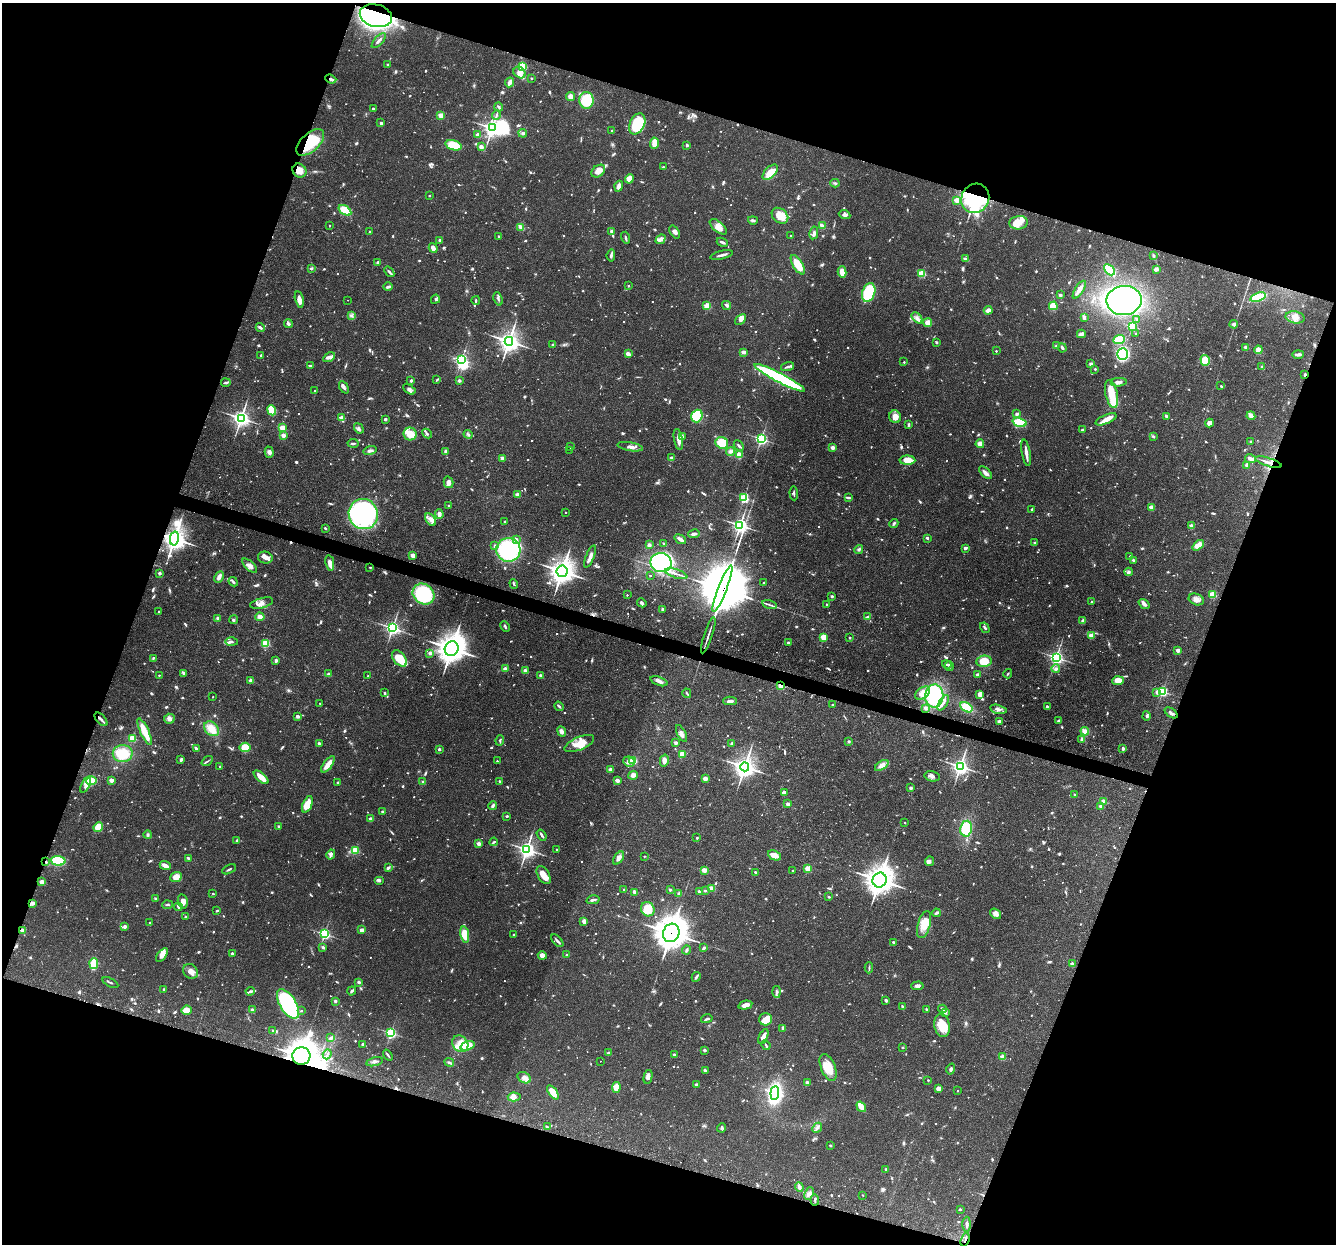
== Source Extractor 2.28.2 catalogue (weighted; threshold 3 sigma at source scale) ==
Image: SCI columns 1-5334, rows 258-5222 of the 5355 x 5411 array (HDU 1 of 3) = the unmasked area's bounding box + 8 px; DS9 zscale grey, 4 x 4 block average (1 PNG px = mean of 4 x 4 image px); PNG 1338 x 1246 px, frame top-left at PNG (2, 3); each listed source drawn as its Kron ellipse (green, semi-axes under 4 px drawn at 4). Shown black and unused: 39% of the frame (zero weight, under 3 of 4 exposures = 3% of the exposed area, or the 3 px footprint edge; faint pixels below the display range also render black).
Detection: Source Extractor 2.28.2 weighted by HDU 2 'WHT'. Background 0.0577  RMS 0.0033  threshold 0.015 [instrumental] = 3 sigma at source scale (4.5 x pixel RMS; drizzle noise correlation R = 1.50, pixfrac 1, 0.05/0.05 arcsec/px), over >= 5 px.
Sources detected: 1528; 37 too faint to see at this stretch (4 x 4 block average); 14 inside a brighter object's white glare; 16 cosmic-ray / hot-pixel residue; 2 long thin detections or spike segments (spike, bleed or trail) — neither listed nor drawn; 21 coinciding with a brighter row at this scale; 71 inside a brighter listed object's ellipse — not listed separately; of the other 1367, all 500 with FLUX_AUTO >= 2.7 (the completeness limit of this list) listed and drawn (867 fainter detections not listed), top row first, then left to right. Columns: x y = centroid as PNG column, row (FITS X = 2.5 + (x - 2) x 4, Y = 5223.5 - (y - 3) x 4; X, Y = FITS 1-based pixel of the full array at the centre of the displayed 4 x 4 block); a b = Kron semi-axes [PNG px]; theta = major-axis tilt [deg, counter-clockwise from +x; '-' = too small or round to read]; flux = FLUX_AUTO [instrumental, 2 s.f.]
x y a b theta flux
376 16 16 11 -14 610
379 41 9 2 48 6.1
387 64 2 2 - 7.4
523 67 4 3 - 50
519 72 6 5 - 14
531 78 2 2 - 3.6
331 79 6 3 -21 7
510 82 5 3 - 11
570 97 4 4 - 13
586 100 8 7 - 87
499 107 4 2 - 3.7
373 109 2 2 - 7.1
441 115 2 2 - 74
496 115 5 2 - 3.3
381 123 2 2 - 15
637 124 11 7 66 92
492 128 3 3 - 800
612 131 2 2 - 2.9
523 133 4 3 - 4.6
478 135 2 2 - 35
310 142 17 9 43 92
655 143 5 3 - 32
453 145 8 5 -17 54
687 145 2 2 - 4.2
481 147 3 2 - 13
663 167 2 2 - 2.7
299 170 7 6 - 17
598 171 8 5 37 17
770 172 9 5 45 28
629 179 5 4 - 24
835 183 4 3 - 3
619 186 5 3 - 9.9
429 196 2 2 - 4.7
975 198 15 13 56 230
957 200 2 2 - 63
345 210 7 4 -35 51
844 215 6 3 -26 6.1
780 216 9 7 -41 33
753 220 5 3 - 3.8
1019 223 9 6 7 25
329 226 2 2 - 3.1
822 226 4 2 - 11
521 227 4 2 - 14
718 227 10 5 -41 16
612 231 3 2 - 6.6
369 232 2 2 - 5.9
675 232 7 3 -55 8.1
814 233 6 2 79 6.5
499 236 2 2 - 2.9
790 236 2 2 - 5
626 238 6 2 -74 4.3
660 239 5 3 - 6.1
440 240 3 3 - 4.8
722 242 6 2 -24 5.6
433 248 5 2 - 19
611 255 6 2 83 5.2
722 255 11 2 14 8
1154 255 3 2 - 3.6
965 259 4 2 - 4.4
378 263 4 3 - 3.4
798 265 11 4 -58 42
311 269 2 2 - 4.1
1156 269 3 3 - 6.7
1109 270 6 3 -44 99
389 272 6 2 -50 4.7
842 272 6 3 -77 26
922 273 2 2 - 130
628 286 2 2 - 5.1
388 287 5 2 - 5.5
1079 290 10 3 58 17
869 293 10 6 72 110
1060 295 3 2 - 5
1258 297 8 3 17 72
299 299 8 3 -77 13
435 299 5 3 - 3.9
498 299 7 2 -71 3.9
348 300 2 2 - 5.7
476 300 4 2 - 2.8
1124 300 18 14 7 480
726 305 5 3 - 4.1
707 306 2 2 - 94
1053 306 4 3 - 38
988 310 4 3 - 11
352 315 4 2 - 3.8
1295 317 9 6 -12 16
917 318 6 3 -47 7.4
1084 318 4 3 - 4.7
741 319 6 2 41 13
1137 319 2 2 - 5
928 322 4 4 - 16
288 323 4 3 - 5.5
1234 324 4 3 - 7.1
1132 326 2 2 - 230
260 327 5 2 - 5.4
1136 333 2 2 - 3.1
1081 334 4 2 - 14
1119 340 6 3 23 67
509 341 4 4 - 1300
936 342 2 2 - 9.4
553 345 2 2 - 14
1056 346 2 2 - 3.6
1246 347 2 2 - 30
1062 348 4 2 - 6.2
1258 350 4 4 - 15
996 351 2 2 - 4.8
744 352 4 2 - 8.5
628 354 4 3 - 13
1123 354 5 5 - 180
1298 354 5 2 - 10
261 355 2 2 - 5.7
329 357 6 4 31 7.7
461 360 3 2 - 340
1205 360 5 4 - 40
904 362 2 2 - 3.7
1091 364 4 3 - 5
310 365 3 2 - 4.4
1262 366 2 2 - 2.8
787 367 7 2 16 4.5
1095 369 2 2 - 5.9
1305 375 3 2 - 2.9
779 378 28 4 -27 290
411 380 3 2 - 3.4
436 380 2 2 - 3.7
459 381 2 2 - 18
1119 382 8 3 5 9.3
226 383 4 2 - 4.8
1221 386 3 2 - 3.3
344 387 7 3 -62 5.1
409 389 7 4 -31 6.2
315 390 2 2 - 4.2
1112 394 14 6 -77 49
272 410 5 3 - 54
1017 414 3 3 - 4.2
697 416 6 5 - 98
1166 416 3 2 - 4.5
1251 416 4 3 - 13
895 417 6 5 - 18
241 418 3 3 - 790
342 418 2 2 - 53
385 419 3 2 - 4.8
1106 419 11 4 23 12
1020 422 7 4 -17 57
1209 423 4 4 - 13
908 425 4 2 - 3.7
282 428 2 2 - 86
359 428 5 3 - 3.9
1082 430 2 2 - 3.8
427 433 5 2 - 3.7
410 434 6 6 - 34
468 434 4 2 - 3.7
283 435 2 2 - 41
682 436 3 2 - 3.2
1153 436 4 3 - 3.1
678 439 11 3 -79 13
761 439 3 2 - 370
1251 442 2 2 - 9.2
353 443 5 2 - 3.3
722 443 6 5 - 43
980 444 4 4 - 11
739 445 5 2 - 4
570 447 2 2 - 5.5
630 447 13 4 -10 11
832 447 3 3 - 8.6
370 450 6 3 15 6.4
569 450 2 2 - 5.8
269 452 6 3 -74 7.2
446 452 4 3 - 6.3
730 452 4 2 - 4
1026 453 13 2 -80 12
739 455 2 2 - 110
502 458 2 2 - 35
672 458 2 2 - 27
1250 459 5 3 - 7.7
907 460 8 4 -2 33
1268 462 14 2 -18 10
1247 465 2 2 - 43
985 473 8 3 -43 10
448 482 6 4 -75 11
794 493 7 2 -87 3.4
517 495 2 2 - 52
848 497 4 2 - 4.6
744 498 2 2 - 280
448 505 2 2 - 2.9
1151 507 2 2 - 50
1032 509 2 2 - 2.8
566 512 2 2 - 2.8
363 514 15 14 - 400
439 514 5 2 - 10
431 519 7 4 -58 13
505 521 2 2 - 5.1
894 523 4 2 - 4
740 525 3 3 - 660
1191 526 2 2 - 32
325 528 2 2 - 3.5
694 534 6 2 10 8.1
174 538 7 4 78 1500
927 538 2 2 - 8
516 539 2 2 - 9.3
680 539 6 3 -35 11
1034 543 2 2 - 9.6
664 544 2 2 - 3
649 545 3 3 - 5.9
1198 545 6 4 39 21
494 546 3 2 - 2.7
965 548 2 2 - 12
859 549 5 3 - 4.1
508 550 12 12 - 220
412 555 3 3 - 10
265 557 7 6 - 12
590 557 12 2 68 19
1130 557 3 2 - 2.8
1133 560 3 2 - 4.5
330 563 8 4 -80 12
661 563 10 9 - 300
250 566 9 4 -44 11
370 567 2 2 - 3.5
562 571 6 5 - 1700
1128 572 4 3 - 5
159 573 2 2 - 14
676 574 11 2 -18 8.1
650 576 2 2 - 3.3
219 577 6 3 64 13
233 582 5 3 - 4
764 583 2 2 - 8
514 584 5 2 - 3.1
722 589 25 3 69 10000
423 594 11 10 - 150
1212 594 2 2 - 130
627 595 2 2 - 3.2
832 596 2 2 - 11
1196 599 8 5 -23 11
1091 602 2 2 - 6.2
262 603 12 5 15 12
642 603 5 3 - 4.9
827 604 2 2 - 3.6
1144 604 6 3 -35 6.8
769 605 7 2 -17 5
663 609 2 2 - 6.5
159 611 2 2 - 3.1
260 617 4 3 - 10
868 617 4 3 - 5.1
218 618 2 2 - 7.5
233 620 4 3 - 2.9
1083 621 3 3 - 9.3
505 627 6 2 -66 3.5
392 628 3 3 - 510
985 628 6 2 -58 3.5
708 635 19 2 72 8.4
1091 636 2 2 - 57
824 637 2 2 - 120
849 637 2 2 - 5.4
231 642 6 3 0 5.1
265 643 3 3 - 48
788 643 3 2 - 5.5
452 649 7 6 - 2400
1178 650 2 2 - 33
430 653 2 2 - 20
1056 657 3 3 - 480
153 658 4 3 - 2.7
399 658 9 6 -51 53
276 660 3 3 - 5.8
984 661 8 5 8 31
947 664 5 2 - 3.4
949 666 5 2 - 4.2
505 669 2 2 - 15
1056 669 4 3 - 5.7
525 671 2 2 - 34
184 673 2 2 - 5.5
329 674 2 2 - 18
1008 674 5 2 - 2.8
159 675 2 2 - 3.4
978 675 3 3 - 5.2
368 676 2 2 - 5
541 676 2 2 - 20
251 681 2 2 - 29
659 681 9 3 -20 9.4
1118 681 6 4 5 26
781 686 2 2 - 83
1162 691 2 2 - 260
1157 692 3 3 - 7.6
384 693 2 2 - 9.1
687 693 5 2 - 2.8
923 693 8 5 35 21
980 694 4 3 - 14
934 696 11 9 85 150
213 697 2 2 - 3.6
730 701 6 3 1 9.8
320 703 2 2 - 2.8
943 703 8 2 57 6.2
833 705 2 2 - 2.9
559 706 5 2 - 3.5
966 707 6 4 -32 34
1047 707 2 2 - 4.2
925 708 4 3 - 5
998 709 8 3 -12 7.2
1171 713 7 3 -35 7.2
298 716 4 3 - 3.8
1146 716 4 3 - 4.2
101 719 8 2 -48 6.3
169 719 5 5 - 9
1059 720 4 2 - 4
999 721 4 2 - 4.4
211 729 8 6 -43 29
562 731 5 3 - 7.6
1085 731 4 3 - 12
145 732 14 3 -65 44
681 733 9 3 -63 8.5
132 738 2 2 - 110
1082 739 3 3 - 4.8
500 740 5 3 - 3.4
849 742 2 2 - 13
676 743 2 2 - 18
732 743 3 2 - 3.9
319 744 3 2 - 4
579 744 16 6 23 36
245 747 5 4 - 37
1123 748 3 3 - 4.7
196 749 3 2 - 6.3
439 749 2 2 - 13
123 754 10 8 2 56
682 754 3 3 - 38
181 759 3 2 - 6.3
664 760 6 3 76 9.4
207 761 6 2 35 3
497 761 2 2 - 3.5
633 761 4 3 - 43
629 762 6 5 - 9.1
328 764 9 3 53 27
882 765 7 4 34 12
220 766 2 2 - 6.1
960 766 3 3 - 770
745 767 4 4 - 1300
610 769 4 3 - 5.4
633 775 5 3 - 10
932 776 8 5 -13 8.1
261 777 9 3 -40 30
705 779 2 2 - 46
111 780 2 2 - 43
91 781 5 3 - 65
423 781 3 2 - 3
500 781 3 2 - 3.4
617 781 3 2 - 10
338 782 3 2 - 3.3
86 785 9 4 64 9.3
911 788 2 2 - 17
784 793 3 3 - 11
1074 794 2 2 - 6.2
1103 801 2 2 - 43
307 804 9 4 67 29
788 804 2 2 - 29
493 806 4 3 - 5.2
1101 806 2 2 - 21
382 812 2 2 - 7.9
507 816 2 2 - 4
370 819 2 2 - 30
905 823 2 2 - 4.4
279 826 2 2 - 3.4
98 827 5 4 - 33
966 829 8 6 81 79
148 835 4 3 - 4.3
542 835 6 2 -55 5.2
697 838 2 2 - 3.6
237 841 3 2 - 3.7
494 842 4 2 - 3.1
479 844 2 2 - 31
527 849 3 3 - 720
556 849 2 2 - 4.8
355 850 2 2 - 140
331 854 5 3 - 5.1
774 855 7 4 -25 19
644 856 2 2 - 3.1
188 858 3 2 - 8.1
619 858 7 4 54 11
58 861 7 5 -5 88
929 861 5 4 - 5.5
46 862 2 2 - 3
165 866 6 3 -22 13
388 868 3 2 - 4.4
808 868 2 2 - 86
229 869 7 2 27 3.6
704 870 2 2 - 59
792 870 2 2 - 2.8
755 872 3 2 - 3.1
544 875 10 5 -60 18
176 877 6 4 21 19
379 880 5 3 - 4.8
880 880 7 7 - 2200
42 882 4 2 - 11
712 888 3 2 - 16
624 889 2 2 - 3.8
670 890 2 2 - 10
699 891 2 2 - 22
705 891 2 2 - 9.4
635 892 3 2 - 11
213 893 2 2 - 4.7
679 894 3 3 - 4.4
829 897 3 2 - 3
155 898 2 2 - 3.3
593 900 6 2 14 6
183 902 7 5 -77 11
32 903 3 2 - 8.4
167 905 5 2 - 3
178 907 4 2 - 3.5
648 909 7 6 - 45
217 911 3 2 - 2.7
936 913 4 3 - 4.5
996 914 6 4 -35 12
186 917 2 2 - 3.3
584 921 3 3 - 8.3
149 923 2 2 - 3.4
924 925 14 6 74 31
125 926 2 2 - 19
22 930 2 2 - 42
362 930 2 2 - 34
671 933 9 8 - 3600
324 934 2 2 - 370
465 935 8 4 -80 37
514 935 2 2 - 12
557 941 7 2 -48 5.6
894 942 3 2 - 2.8
323 947 3 2 - 4
704 948 4 2 - 4.5
686 950 4 2 - 4.3
232 953 2 2 - 11
162 955 8 4 53 9.1
542 955 4 4 - 10
567 955 2 2 - 4.7
94 964 5 3 - 80
1072 964 2 2 - 34
869 968 5 2 - 2.9
191 971 8 6 -37 14
696 977 5 2 - 4.8
359 982 2 2 - 17
110 983 9 2 -28 3.5
917 986 6 3 3 7.1
164 990 4 2 - 3.3
250 991 4 3 - 3.9
352 991 5 2 - 3.9
776 992 6 3 -86 4.6
886 1000 3 2 - 4.5
335 1001 2 2 - 16
288 1004 16 8 -58 290
745 1005 7 3 13 16
903 1007 4 2 - 5.5
926 1009 2 2 - 3.7
942 1009 4 2 - 5.2
187 1010 5 4 - 20
252 1010 4 3 - 3.8
301 1011 2 2 - 4.5
945 1012 4 3 - 5.8
707 1019 6 2 16 3.7
766 1019 6 6 - 25
942 1026 12 7 -77 43
783 1028 3 2 - 5.5
273 1030 2 2 - 8.3
391 1033 2 2 - 250
763 1037 8 4 65 11
331 1038 4 3 - 6.1
363 1044 3 3 - 3.5
460 1044 9 7 -53 25
766 1045 5 2 - 2.8
467 1046 7 4 18 40
903 1047 2 2 - 9.3
704 1050 2 2 - 16
609 1053 2 2 - 16
327 1054 5 2 - 3.2
388 1055 6 2 -52 3.9
674 1055 2 2 - 12
301 1056 9 8 - 2000
1003 1057 2 2 - 72
601 1061 2 2 - 2.8
375 1062 8 2 14 5.1
449 1062 5 2 - 5.2
828 1068 14 7 -67 40
951 1069 5 3 - 4.4
705 1070 4 3 - 4
648 1077 7 3 77 6.9
524 1078 7 5 -31 12
928 1080 2 2 - 4.4
807 1082 2 2 - 24
697 1084 3 2 - 8.3
616 1087 5 3 - 33
938 1089 3 3 - 12
958 1091 2 2 - 3.1
553 1092 8 3 -53 45
775 1093 7 4 84 400
514 1097 6 4 -3 8.5
861 1107 6 2 -55 47
547 1127 4 2 - 4.1
721 1128 4 2 - 2.8
817 1128 5 3 - 6
830 1146 2 2 - 10
886 1169 2 2 - 11
799 1187 5 3 - 7.1
809 1194 6 3 65 7
863 1195 2 2 - 2.7
815 1200 5 2 - 3.1
960 1209 2 2 - 7.3
967 1224 7 2 89 6.1
965 1240 7 2 68 3.6
Overlapping masked pixels (flux is a lower limit): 16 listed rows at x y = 376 16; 331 79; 310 142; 299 170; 975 198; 1305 375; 1268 462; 174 538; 722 589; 781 686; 46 862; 32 903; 22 930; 671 933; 301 1056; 965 1240
Diffuse or blended objects may show on this block-average render without a row.